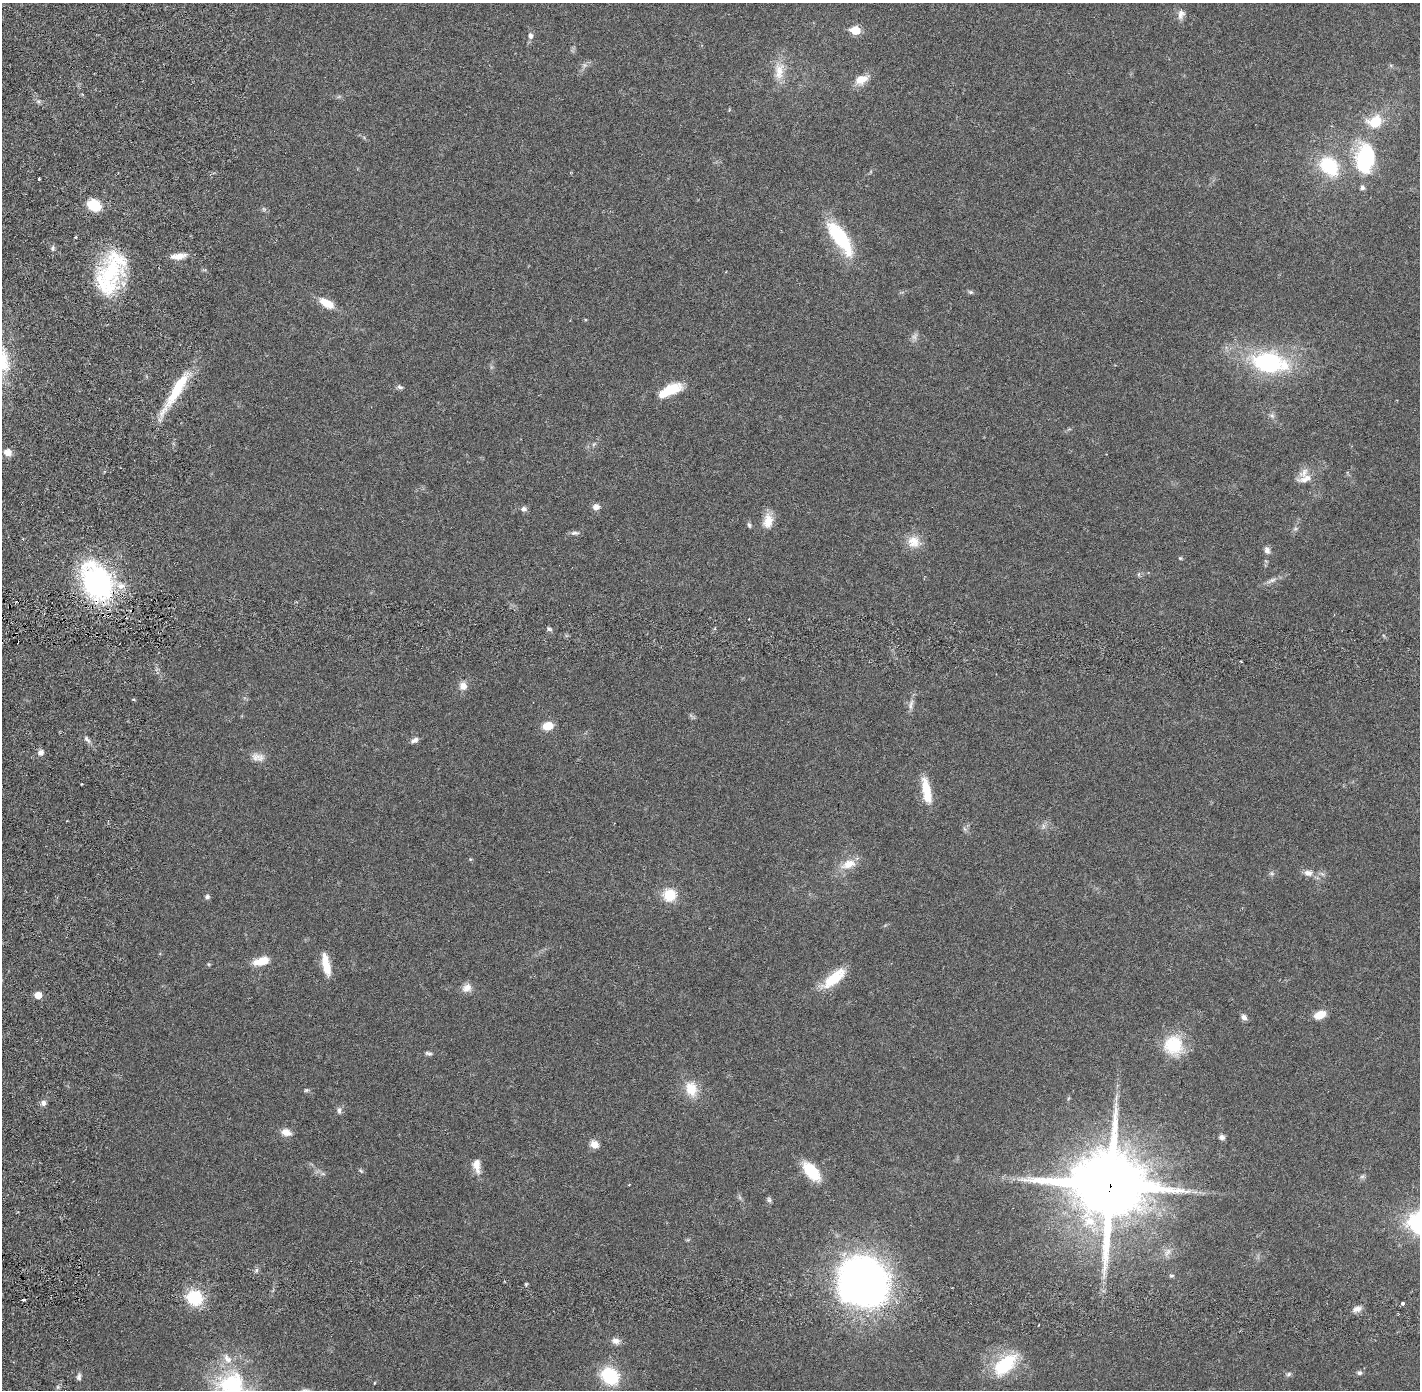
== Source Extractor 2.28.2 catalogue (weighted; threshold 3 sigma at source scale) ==
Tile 6 of 4 x 4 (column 2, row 2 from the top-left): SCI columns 1502-2919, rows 2882-4269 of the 5842 x 5871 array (HDU 1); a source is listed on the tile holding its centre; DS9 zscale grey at full resolution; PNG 1422 x 1392 px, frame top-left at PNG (2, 3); no overlay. Shown black and unused: <1% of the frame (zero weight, under 2 of 6 exposures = <1% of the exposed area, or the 3 px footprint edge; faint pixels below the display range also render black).
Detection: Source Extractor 2.28.2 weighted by HDU 2 'WHT'; one run over the whole footprint, this tile lists its part. Background 0.0208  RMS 0.0032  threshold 0.013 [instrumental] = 3 sigma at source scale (4.09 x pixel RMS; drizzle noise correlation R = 1.36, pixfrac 0.8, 0.05/0.05 arcsec/px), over >= 5 px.
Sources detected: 110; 4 too faint to see at this stretch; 1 inside a brighter object's white glare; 1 cosmic-ray / hot-pixel residue — not listed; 5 inside a brighter listed object's ellipse — not listed separately; the other 99 listed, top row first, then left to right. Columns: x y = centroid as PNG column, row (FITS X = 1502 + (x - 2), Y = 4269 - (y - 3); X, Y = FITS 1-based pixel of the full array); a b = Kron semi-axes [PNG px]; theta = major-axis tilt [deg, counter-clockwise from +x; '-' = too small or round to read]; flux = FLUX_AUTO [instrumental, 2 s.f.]
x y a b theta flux
1181 14 15 9 79 1.2
855 30 6 5 - 6.5
531 36 8 6 81 0.79
779 71 29 14 89 4
861 80 20 12 28 2.6
1365 158 40 25 87 17
1329 166 16 12 -50 15
39 179 3 3 - 0.48
94 205 11 8 -25 7.4
75 237 3 2 - 0.22
840 238 48 16 -56 13
53 248 7 5 80 0.5
178 256 19 7 8 2.1
111 272 51 28 72 20
971 292 7 5 -3 0.41
327 303 17 8 -29 3.6
914 336 11 8 53 0.91
3 361 34 16 -83 7.3
1269 362 46 25 -9 25
400 387 9 6 -17 0.5
177 389 54 11 59 9.5
672 389 24 12 20 5.5
1272 416 9 6 -42 0.61
594 444 7 4 44 0.38
8 452 10 8 -15 1.6
1304 473 18 11 49 1.9
596 507 8 7 - 1.2
524 509 7 7 - 0.68
768 521 19 12 84 2.8
749 525 7 5 -63 0.42
1295 529 8 5 7 0.43
575 533 12 5 3 0.61
914 542 18 17 - 3.1
1267 550 9 7 -69 0.9
1180 558 5 5 - 0.25
1139 574 6 4 89 0.33
1271 580 18 6 22 1.1
97 582 44 30 -59 37
549 629 7 5 -16 0.41
463 686 10 9 - 1.5
133 699 5 2 - 0.24
911 704 18 7 76 1.1
548 726 10 8 10 3.2
87 739 11 5 -41 0.71
414 740 11 6 30 0.8
41 752 7 6 - 0.99
258 757 19 12 -10 1.8
81 784 3 2 - 0.15
926 791 32 10 -80 4.9
1043 826 9 4 83 0.53
470 859 5 5 - 0.22
848 864 22 12 22 3.4
1272 873 8 7 - 0.49
1308 873 14 9 -3 1.5
669 895 13 13 - 5.3
207 897 6 5 - 0.6
262 961 18 9 15 3.5
209 964 6 5 - 0.26
326 965 26 8 -78 3.8
834 978 35 12 39 6.3
467 988 13 11 30 1.5
38 995 5 5 - 2.8
1320 1015 11 7 26 3.4
1244 1017 9 6 -52 0.81
1173 1045 25 23 -77 8.5
428 1053 9 5 -14 0.49
691 1089 22 16 -72 4.2
306 1090 6 5 - 0.34
43 1103 8 7 - 0.79
339 1110 10 6 90 0.7
286 1132 13 8 -17 1.7
1222 1137 8 7 - 0.64
594 1144 9 8 - 1.8
477 1166 18 9 -81 2.1
361 1171 7 4 -44 0.29
811 1171 23 12 -51 7.3
323 1174 7 4 -18 0.39
1362 1176 8 6 17 0.49
629 1185 4 2 - 0.15
1110 1186 26 23 -4 1800
1195 1192 10 4 12 0.55
740 1197 8 4 -71 0.4
769 1200 7 7 - 0.46
1167 1252 14 8 57 1.4
256 1270 7 4 89 0.42
1171 1276 7 6 - 0.37
863 1282 47 43 -35 110
526 1284 4 4 - 0.24
195 1298 13 12 - 11
1403 1303 4 3 - 0.43
1357 1309 12 7 19 1.1
616 1341 12 8 -13 1.2
1005 1364 36 19 43 11
1359 1373 7 6 - 0.5
1289 1374 7 6 - 0.47
610 1376 16 12 -44 13
79 1377 10 6 85 0.64
374 1383 4 3 - 0.17
232 1385 46 38 27 22
Overlapping masked pixels (flux is a lower limit): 2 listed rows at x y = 97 582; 1110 1186
Isophote crosses this tile's border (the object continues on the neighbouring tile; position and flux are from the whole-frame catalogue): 2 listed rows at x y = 3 361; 232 1385